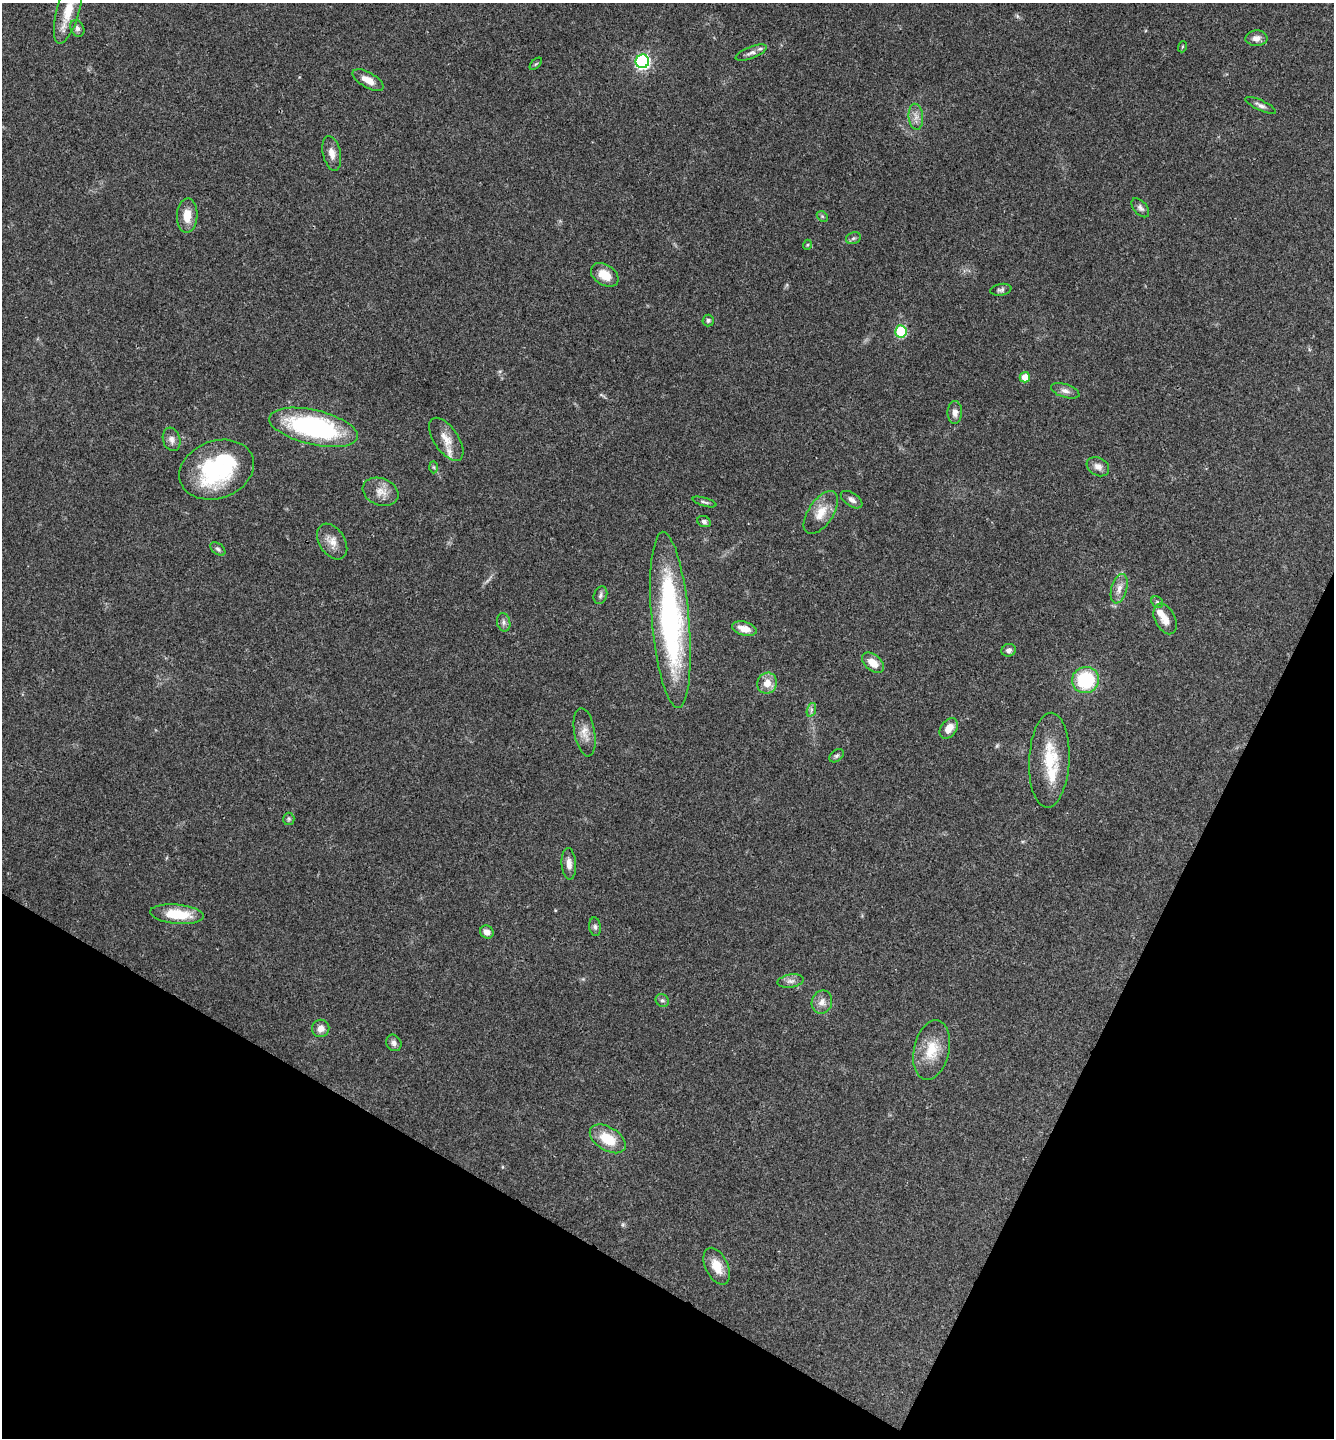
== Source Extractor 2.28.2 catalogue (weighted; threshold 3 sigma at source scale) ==
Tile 15 of 4 x 4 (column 3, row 4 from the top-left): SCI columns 2812-4143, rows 6-1441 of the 5761 x 5752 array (HDU 1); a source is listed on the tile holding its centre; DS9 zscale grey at full resolution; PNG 1336 x 1440 px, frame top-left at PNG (2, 3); each listed source drawn as its Kron ellipse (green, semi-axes under 4 px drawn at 4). Shown black and unused: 23% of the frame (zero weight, under 3 of 4 exposures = <1% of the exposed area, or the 3 px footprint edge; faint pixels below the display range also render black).
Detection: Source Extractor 2.28.2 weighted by HDU 2 'WHT'; one run over the whole footprint, this tile lists its part. Background 0.0754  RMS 0.0059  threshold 0.0265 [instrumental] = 3 sigma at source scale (4.5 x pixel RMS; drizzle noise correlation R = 1.50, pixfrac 1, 0.05/0.05 arcsec/px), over >= 5 px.
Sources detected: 69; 1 inside a brighter object's white glare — neither listed nor drawn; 3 inside a brighter listed object's ellipse — not listed separately; the other 65 listed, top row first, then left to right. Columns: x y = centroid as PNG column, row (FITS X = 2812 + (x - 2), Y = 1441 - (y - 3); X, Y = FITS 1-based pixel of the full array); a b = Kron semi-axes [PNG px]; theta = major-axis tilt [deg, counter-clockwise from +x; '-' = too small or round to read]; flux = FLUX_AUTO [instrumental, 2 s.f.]
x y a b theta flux
68 10 35 11 74 14
77 28 9 6 -64 1.9
1256 38 11 8 3 3.8
1182 47 6 3 71 0.59
751 53 16 6 21 3
642 61 7 6 - 130
536 64 8 3 45 0.7
368 80 17 7 -30 6
1261 105 16 5 -25 2.5
916 117 13 7 -85 3.7
332 153 18 9 -77 4.8
1140 208 11 6 -49 2
187 216 17 10 87 8.9
822 216 6 4 -44 0.91
853 238 7 5 21 1.4
807 245 5 3 - 0.53
605 275 15 10 -33 9.3
1001 290 10 6 10 1.6
708 320 6 5 - 1.2
901 331 6 6 - 35
1025 377 5 5 - 5.8
1065 391 15 6 -18 2.9
955 413 11 7 90 3
313 427 45 17 -13 92
171 439 12 8 -74 3.2
446 439 24 12 -56 7.7
434 467 6 4 -88 0.79
1098 467 12 9 -30 3.5
217 470 38 28 20 61
381 492 18 13 -20 6.8
852 500 12 6 -34 2.6
704 502 12 4 -16 1.3
821 513 24 12 56 9.6
704 522 7 5 -25 1.6
332 542 19 12 -57 6.6
218 549 8 5 -38 1.5
1119 589 15 8 75 4.3
600 595 9 6 70 1.7
1157 602 6 5 - 1
1165 619 16 10 -63 6.2
670 620 88 19 -85 130
504 622 9 6 -76 2
744 629 12 6 -16 6.6
1009 650 7 6 - 2.2
873 663 13 8 -40 7.6
1086 680 13 13 - 36
767 683 10 9 - 6.7
811 710 7 4 72 1.3
949 728 11 7 55 6.1
585 732 24 10 -80 6.4
837 756 8 5 38 1.2
1049 760 47 20 87 26
289 819 6 5 - 1.1
569 864 16 7 -86 4
177 914 27 9 -5 18
595 927 9 5 -82 1.6
487 932 7 6 - 3.5
790 981 13 6 8 2.7
662 1000 7 6 - 1.6
822 1002 12 10 70 4.1
321 1028 9 8 - 4.6
394 1043 8 7 - 2
932 1050 30 17 77 16
608 1139 20 11 -32 16
717 1266 20 11 -64 9.8
Isophote crosses this tile's border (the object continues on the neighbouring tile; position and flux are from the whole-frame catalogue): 1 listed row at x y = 68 10